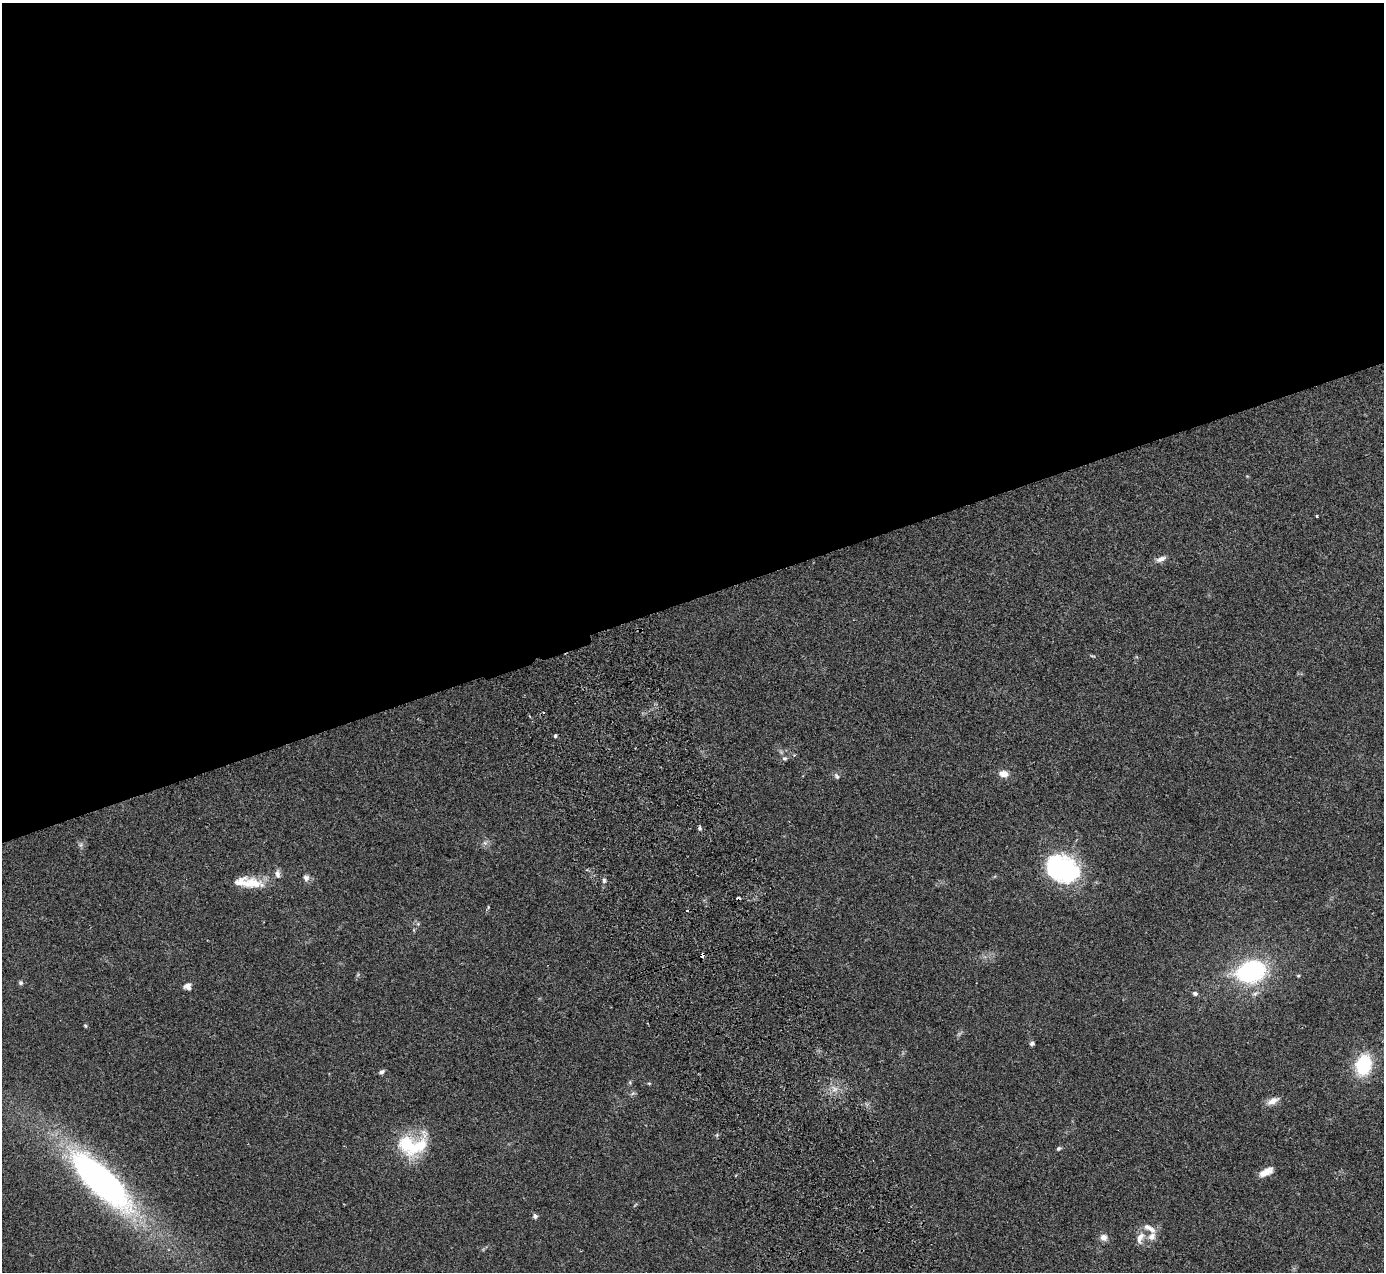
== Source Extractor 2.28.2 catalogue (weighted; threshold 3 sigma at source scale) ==
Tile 2 of 4 x 4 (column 2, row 1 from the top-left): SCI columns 1437-2818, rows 3988-5257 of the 5636 x 5565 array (HDU 1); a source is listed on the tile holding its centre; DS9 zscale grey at full resolution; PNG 1386 x 1274 px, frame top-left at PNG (2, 3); no overlay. Shown black and unused: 47% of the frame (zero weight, under 2 of 3 exposures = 3% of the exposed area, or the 3 px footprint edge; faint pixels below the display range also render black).
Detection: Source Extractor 2.28.2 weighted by HDU 2 'WHT'; one run over the whole footprint, this tile lists its part. Background 0.0772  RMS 0.0083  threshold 0.0374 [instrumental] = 3 sigma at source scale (4.5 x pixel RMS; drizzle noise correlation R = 1.50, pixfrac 1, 0.05/0.05 arcsec/px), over >= 5 px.
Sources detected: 45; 1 too faint to see at this stretch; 1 inside a brighter object's white glare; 3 cosmic-ray / hot-pixel residue — not listed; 2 inside a brighter listed object's ellipse — not listed separately; the other 38 listed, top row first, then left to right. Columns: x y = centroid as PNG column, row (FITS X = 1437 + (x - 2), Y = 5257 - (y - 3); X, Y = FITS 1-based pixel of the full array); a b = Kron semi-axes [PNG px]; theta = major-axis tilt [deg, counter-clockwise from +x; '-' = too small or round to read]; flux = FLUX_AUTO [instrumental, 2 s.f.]
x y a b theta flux
1317 516 4 2 - 0.91
1161 559 14 6 19 4.3
555 736 4 3 - 1.3
784 758 6 6 - 1.6
1003 774 9 7 -5 6.8
837 776 9 6 -58 2
700 828 6 5 - 1.4
485 843 7 6 - 2.4
80 845 6 6 - 1.9
1063 869 35 25 -24 110
277 874 12 7 -83 3.3
306 878 9 8 - 3.1
604 880 7 5 -88 2
252 883 30 14 -11 18
488 907 5 3 - 0.83
418 924 6 5 - 1.3
702 954 4 3 - 56
1251 971 24 17 13 120
1298 976 4 4 - 0.88
21 983 6 6 - 1.6
187 986 8 8 - 4.1
1195 993 7 5 -15 1.8
85 1026 5 4 - 1
1032 1043 6 5 - 1.8
1363 1065 24 17 77 39
381 1072 7 5 30 2
649 1083 5 3 - 0.81
834 1089 7 6 - 3.4
633 1093 8 3 19 1.4
1273 1101 17 7 27 6.1
418 1146 41 18 43 32
1059 1148 6 4 30 1.6
1266 1172 18 8 29 7.9
101 1181 74 25 -43 320
535 1216 7 6 - 2.1
1152 1236 13 10 54 6.1
1104 1237 9 9 - 4.4
1140 1238 18 9 70 6.8
Overlapping masked pixels (flux is a lower limit): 1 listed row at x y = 702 954